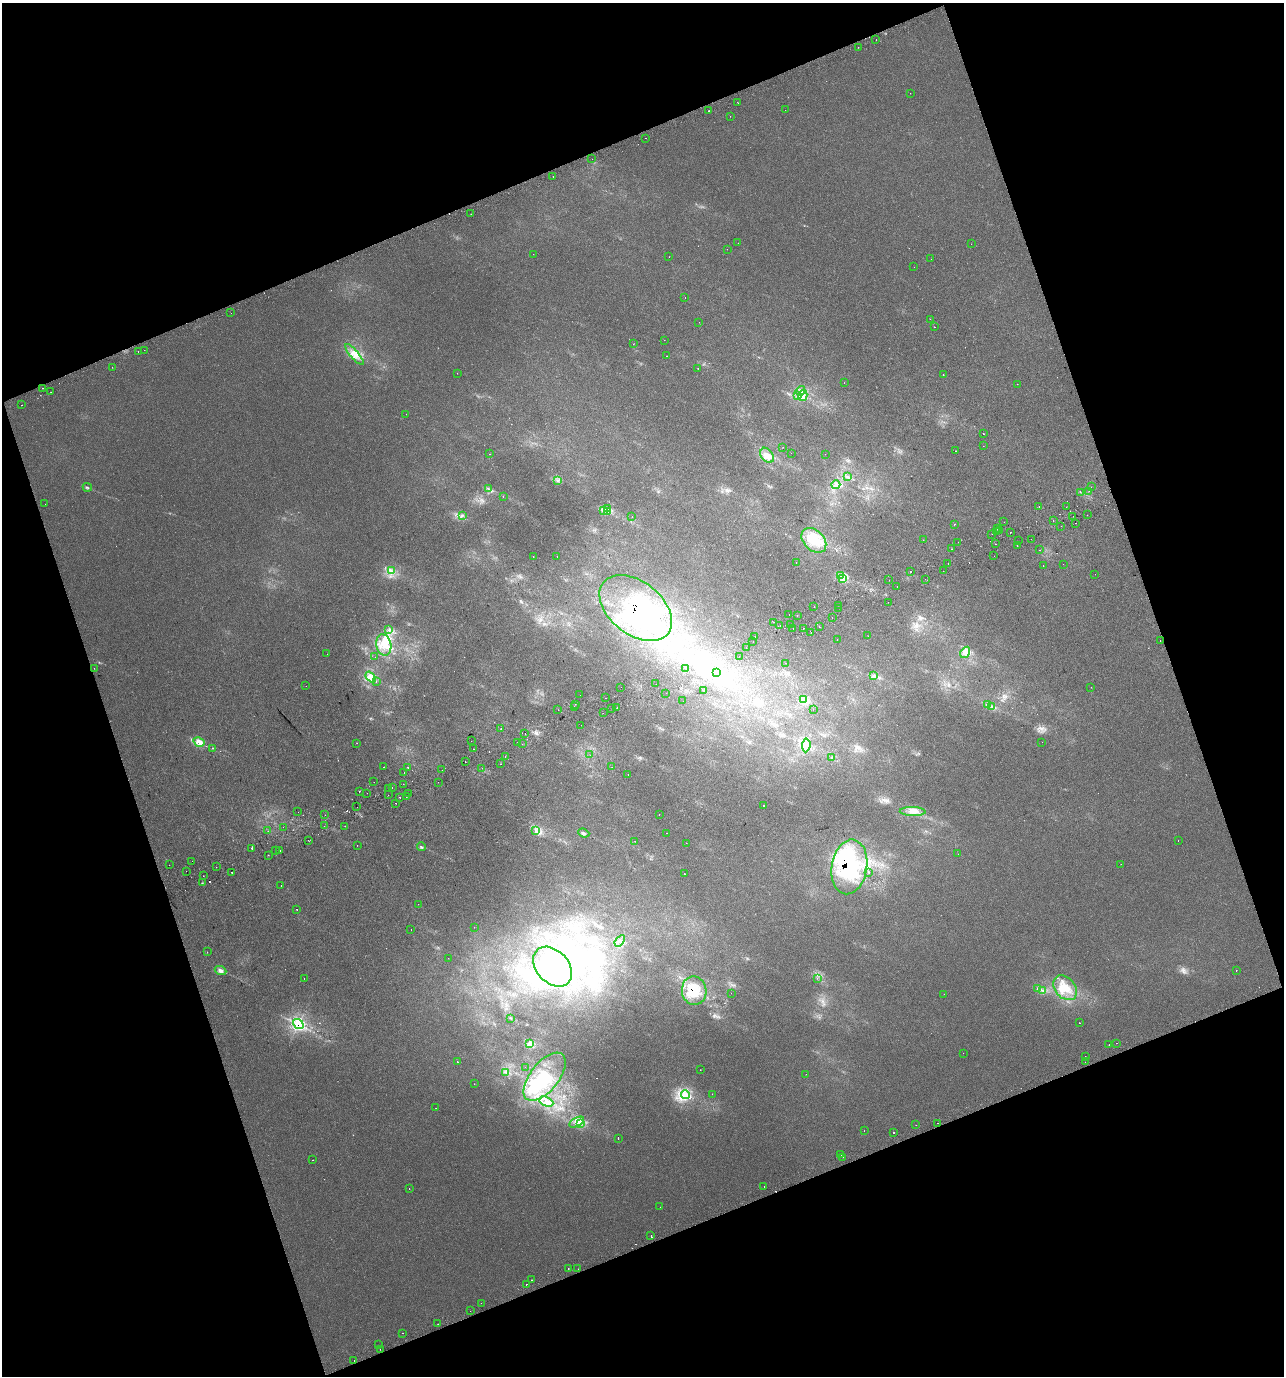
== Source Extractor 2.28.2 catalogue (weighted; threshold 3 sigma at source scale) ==
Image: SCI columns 144-5269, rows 40-5532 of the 5358 x 5574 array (HDU 1 of 3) = the unmasked area's bounding box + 8 px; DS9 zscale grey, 4 x 4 block average (1 PNG px = mean of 4 x 4 image px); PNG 1286 x 1378 px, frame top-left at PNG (2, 3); each listed source drawn as its Kron ellipse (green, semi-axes under 4 px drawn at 4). Shown black and unused: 40% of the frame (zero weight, under 2 of 3 exposures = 2% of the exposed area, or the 3 px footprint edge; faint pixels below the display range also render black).
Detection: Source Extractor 2.28.2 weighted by HDU 2 'WHT'. Background 0.00367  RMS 0.0038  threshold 0.0171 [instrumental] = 3 sigma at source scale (4.5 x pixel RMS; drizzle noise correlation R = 1.50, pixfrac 1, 0.0396/0.0396 arcsec/px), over >= 5 px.
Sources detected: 387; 7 too faint to see at this stretch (4 x 4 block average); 20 inside a brighter object's white glare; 32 cosmic-ray / hot-pixel residue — neither listed nor drawn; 11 coinciding with a brighter row at this scale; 25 inside a brighter listed object's ellipse — not listed separately; the other 292 listed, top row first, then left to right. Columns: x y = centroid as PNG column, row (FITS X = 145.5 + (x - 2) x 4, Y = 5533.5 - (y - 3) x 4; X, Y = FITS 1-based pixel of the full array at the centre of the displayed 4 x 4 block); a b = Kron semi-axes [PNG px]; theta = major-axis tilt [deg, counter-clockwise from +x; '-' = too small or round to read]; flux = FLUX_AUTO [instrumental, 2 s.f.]
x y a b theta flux
876 40 2 2 - 1.8
858 47 2 2 - 0.38
910 93 2 2 - 0.43
737 102 2 2 - 0.46
785 110 2 2 - 0.58
708 111 2 2 - 3.7
730 116 2 2 - 0.48
645 138 2 2 - 0.61
592 159 2 2 - 0.67
553 177 2 2 - 2.2
471 214 2 2 - 1.5
738 243 2 2 - 0.6
971 244 2 2 - 0.39
727 249 2 2 - 0.28
533 254 2 2 - 0.41
669 257 2 2 - 0.51
931 259 2 2 - 0.55
914 267 2 2 - 0.47
685 298 2 2 - 0.47
231 313 2 2 - 1.1
930 319 2 2 - 0.65
699 322 2 2 - 0.58
934 327 2 2 - 1.4
664 340 2 2 - 0.47
633 344 2 2 - 0.54
144 350 2 2 - 0.35
138 351 2 2 - 1.5
354 354 13 4 -49 19
667 356 2 2 - 2.5
112 367 2 2 - 0.47
698 368 2 2 - 0.63
457 373 2 2 - 0.58
943 375 2 2 - 0.69
844 383 2 2 - 0.44
1017 384 2 2 - 0.53
42 388 2 2 - 0.69
800 391 5 2 - 3.5
51 392 2 2 - 1.3
798 395 2 2 - 1.7
803 395 5 4 - 14
22 405 2 2 - 1.3
406 414 2 2 - 0.84
983 434 2 2 - 0.91
983 446 2 2 - 0.46
783 448 2 2 - 0.48
956 451 2 2 - 2.6
791 453 2 2 - 1.6
489 454 2 2 - 0.93
825 454 2 2 - 0.93
767 455 8 5 -54 16
848 477 2 2 - 1.1
558 481 3 2 - 2.1
836 485 4 4 - 7.8
87 487 5 2 - 2.7
1091 487 2 2 - 0.56
489 489 3 3 - 3.3
1089 491 2 2 - 0.41
1080 492 2 2 - 1.9
503 496 2 2 - 2.2
45 504 2 2 - 0.45
1039 506 2 2 - 1.9
1066 507 2 2 - 0.29
607 508 4 2 - 2.4
604 510 3 2 - 3.4
607 511 4 2 - 2.7
462 515 3 2 - 2.4
1087 515 2 2 - 1.2
1073 516 2 2 - 1.5
632 517 2 2 - 2.6
1053 521 2 2 - 1.8
1004 522 2 2 - 0.54
1076 523 2 2 - 1.1
954 524 2 2 - 2.6
1061 526 2 2 - 1.2
998 529 2 2 - 0.63
1000 530 2 2 - 3.4
997 532 2 2 - 3.4
1010 532 2 2 - 9.3
992 534 2 2 - 0.53
1031 539 2 2 - 1.6
814 540 14 10 -44 49
923 540 2 2 - 0.96
1019 541 2 2 - 0.76
958 542 2 2 - 2.9
995 544 2 2 - 1.5
1017 546 2 2 - 1.2
951 549 2 2 - 0.51
1040 550 2 2 - 3.9
994 556 2 2 - 0.68
533 557 2 2 - 0.63
557 557 2 2 - 0.99
796 562 2 2 - 2.7
948 564 2 2 - 1.8
1063 564 2 2 - 1.1
1043 566 2 2 - 0.81
391 571 4 2 - 3.3
943 571 2 2 - 2.7
910 572 2 2 - 6.1
1095 574 2 2 - 0.3
841 575 4 2 - 5
842 578 4 2 - 4.7
925 579 2 2 - 0.57
889 580 2 2 - 0.3
897 587 2 2 - 1.2
888 602 2 2 - 1.9
838 605 2 2 - 1.1
814 607 2 2 - 0.9
636 608 41 26 -38 290
838 608 2 2 - 1.6
789 615 2 2 - 0.46
797 615 2 2 - 1.9
832 618 2 2 - 0.85
774 622 2 2 - 1.7
790 624 2 2 - 1
780 626 2 2 - 3.7
819 627 2 2 - 2.1
803 628 2 2 - 2.6
793 629 2 2 - 2.2
389 630 3 2 - 2.1
811 633 2 2 - 0.73
755 636 2 2 - 2.1
868 636 2 2 - 0.53
837 640 2 2 - 0.64
1160 640 2 2 - 1.9
753 641 2 2 - 2.4
384 645 11 7 -78 32
746 648 2 2 - 1.4
965 652 6 4 57 11
327 654 2 2 - 0.62
739 656 2 2 - 1.4
375 657 2 2 - 0.48
786 663 2 2 - 0.47
94 668 2 2 - 0.55
685 668 2 2 - 1.2
717 673 2 2 - 1.2
874 675 3 2 - 2.7
371 677 6 4 -50 12
376 682 2 2 - 0.85
656 684 2 2 - 0.35
306 686 2 2 - 1.7
621 687 2 2 - 0.33
1091 687 2 2 - 0.38
704 690 2 2 - 0.4
666 693 2 2 - 0.56
580 695 2 2 - 1.9
605 698 2 2 - 1.7
804 699 3 2 - 2.6
683 701 2 2 - 0.28
575 704 2 2 - 1.1
987 705 2 2 - 1.2
574 706 2 2 - 0.45
617 707 2 2 - 0.86
992 707 3 2 - 2.9
612 709 2 2 - 0.82
813 709 2 2 - 1.8
558 710 2 2 - 1.3
603 713 2 2 - 0.87
581 725 2 2 - 0.67
501 729 2 2 - 8.4
525 734 2 2 - 2
471 741 2 2 - 0.38
199 742 6 3 -31 23
518 742 2 2 - 0.53
1042 742 2 2 - 0.32
357 743 2 2 - 0.63
522 744 2 2 - 0.43
806 745 7 4 85 12
213 748 2 2 - 1.2
474 749 2 2 - 0.96
590 755 2 2 - 0.58
505 756 2 2 - 4.3
831 757 2 2 - 6.4
465 762 2 2 - 0.59
501 764 2 2 - 5
384 767 2 2 - 2.6
408 767 2 2 - 1.4
612 767 2 2 - 0.38
482 768 2 2 - 0.96
442 770 2 2 - 1.6
404 772 2 2 - 0.52
628 774 2 2 - 1.1
374 782 2 2 - 0.54
438 782 2 2 - 1.3
403 784 2 2 - 0.56
392 787 2 2 - 1.4
389 789 2 2 - 0.63
359 792 2 2 - 0.77
367 793 2 2 - 0.39
408 793 2 2 - 5.4
388 795 2 2 - 1.3
400 797 2 2 - 1.3
406 797 2 2 - 0.75
396 803 2 2 - 5
764 806 2 2 - 1.6
357 807 2 2 - 2.9
298 812 2 2 - 0.45
913 812 13 4 -1 17
325 815 2 2 - 0.45
659 815 2 2 - 0.52
324 826 2 2 - 0.63
345 826 2 2 - 0.79
283 827 2 2 - 0.99
536 830 3 2 - 4.1
268 831 2 2 - 3.4
584 833 6 3 -22 5.5
667 833 2 2 - 0.79
308 840 2 2 - 0.75
635 841 2 2 - 0.73
1178 841 2 2 - 0.56
686 843 2 2 - 0.66
357 845 2 2 - 1.8
421 847 4 2 - 2.9
252 848 2 2 - 2.2
276 851 2 2 - 0.55
279 851 2 2 - 2.2
958 854 2 2 - 0.3
268 855 2 2 - 0.49
192 861 2 2 - 2.6
1121 864 2 2 - 0.39
169 865 2 2 - 0.42
216 867 2 2 - 0.54
849 867 27 17 81 230
186 871 2 2 - 0.56
232 872 2 2 - 7.7
869 873 2 2 - 0.93
684 874 2 2 - 0.78
203 876 2 2 - 3
202 883 2 2 - 2
281 885 2 2 - 0.65
418 904 2 2 - 0.7
297 910 2 2 - 1.6
474 927 2 2 - 0.33
411 929 2 2 - 0.49
620 941 6 4 54 7.1
207 952 2 2 - 0.73
448 958 2 2 - 0.28
552 967 23 16 -48 100
221 970 6 4 -26 9.5
1236 970 2 2 - 1.5
304 978 2 2 - 1.9
817 978 2 2 - 0.45
1038 988 3 2 - 1.8
1065 988 14 10 -50 45
1043 990 2 2 - 1.4
694 991 14 12 -79 61
731 993 2 2 - 0.53
944 994 2 2 - 0.31
510 1018 3 2 - 0.92
1079 1023 2 2 - 1.7
298 1024 6 4 -36 100
1116 1043 2 2 - 0.42
530 1044 4 2 - 3.7
1109 1045 2 2 - 2.5
963 1053 2 2 - 5.3
1085 1056 2 2 - 1.4
457 1062 2 2 - 3.7
1085 1062 2 2 - 0.47
525 1067 2 2 - 1.3
700 1070 2 2 - 0.5
506 1073 2 2 - 1.7
806 1074 2 2 - 0.36
545 1077 29 14 52 90
474 1084 2 2 - 0.49
712 1094 2 2 - 0.53
685 1095 4 4 - 11
546 1102 7 4 -24 12
436 1108 2 2 - 0.42
577 1122 8 3 29 11
938 1123 2 2 - 0.61
581 1124 3 2 - 2.5
916 1125 2 2 - 0.88
864 1131 2 2 - 0.94
893 1133 2 2 - 16
618 1139 2 2 - 1.9
841 1155 2 2 - 0.56
843 1157 2 2 - 3.6
313 1160 2 2 - 1
764 1186 2 2 - 2.5
409 1188 2 2 - 1.1
660 1207 2 2 - 0.35
651 1235 2 2 - 5.6
568 1268 2 2 - 1
578 1269 2 2 - 0.43
532 1280 2 2 - 1.2
526 1284 2 2 - 4.6
481 1303 2 2 - 1.2
470 1311 2 2 - 0.3
438 1324 2 2 - 2.2
403 1333 2 2 - 0.71
378 1345 2 2 - 2.5
380 1349 2 2 - 0.92
354 1360 2 2 - 1.1
Overlapping masked pixels (flux is a lower limit): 4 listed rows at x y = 636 608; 849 867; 694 991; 298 1024
Diffuse or blended objects may show on this block-average render without a row.